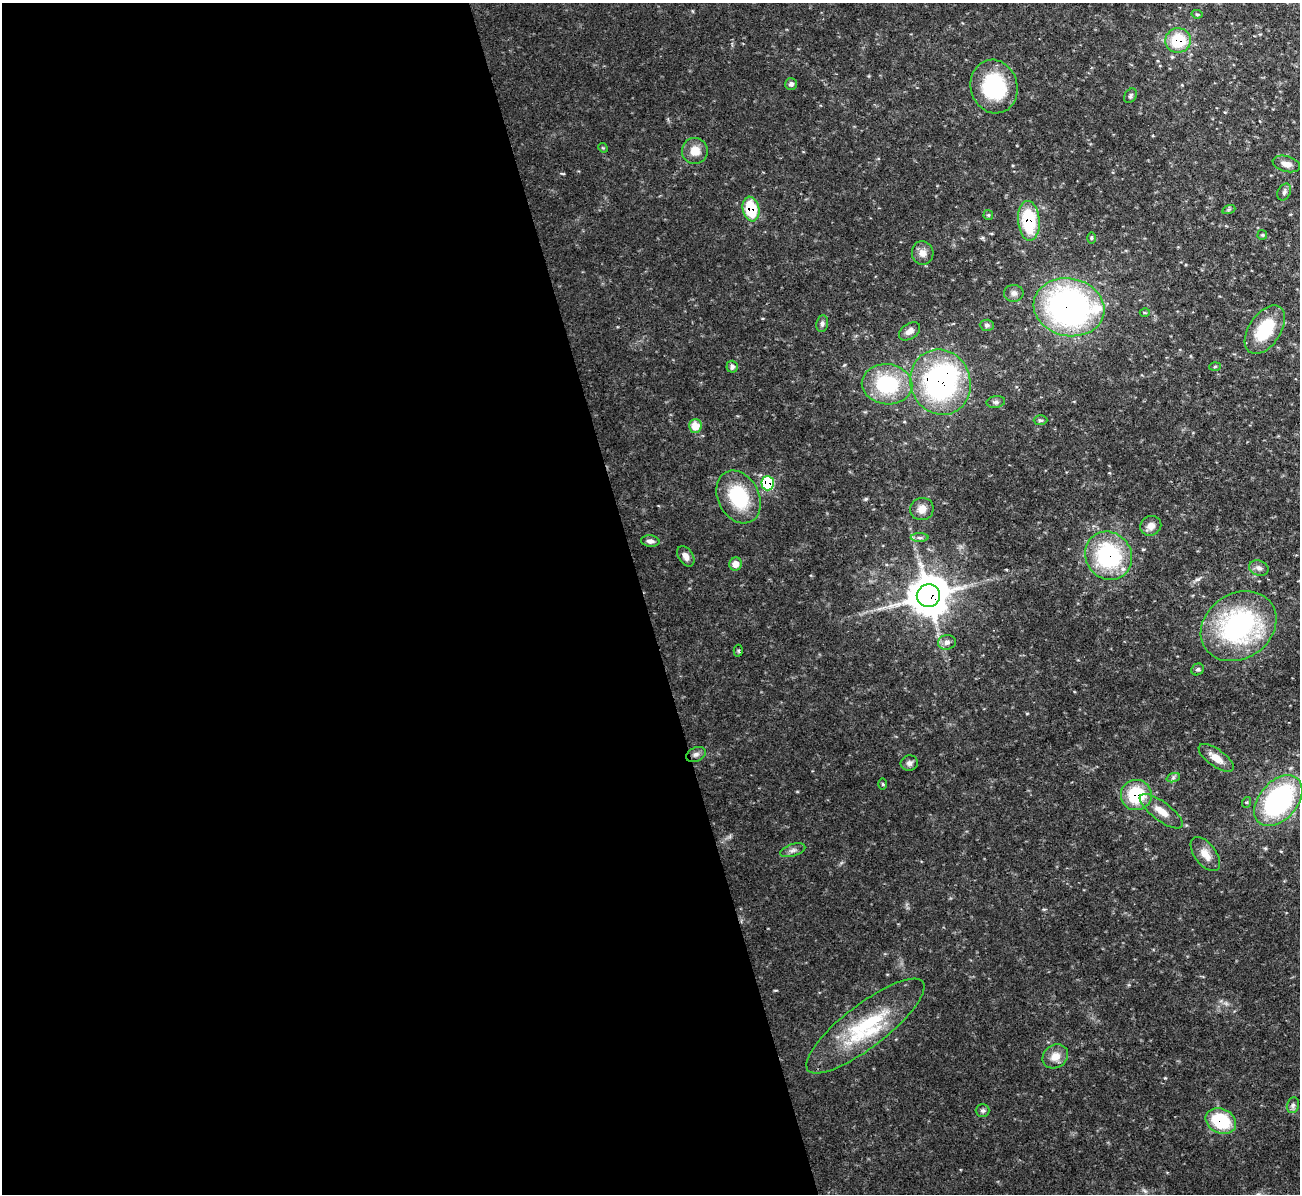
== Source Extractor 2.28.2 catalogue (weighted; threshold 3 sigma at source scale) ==
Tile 9 of 4 x 4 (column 1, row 3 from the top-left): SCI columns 1-1298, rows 1334-2525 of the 5192 x 5173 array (HDU 1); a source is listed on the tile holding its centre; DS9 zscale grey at full resolution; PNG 1302 x 1196 px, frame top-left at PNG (2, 3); each listed source drawn as its Kron ellipse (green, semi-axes under 4 px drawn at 4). Shown black and unused: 49% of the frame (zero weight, under 3 of 4 exposures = <1% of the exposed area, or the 3 px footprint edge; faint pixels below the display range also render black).
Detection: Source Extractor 2.28.2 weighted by HDU 2 'WHT'; one run over the whole footprint, this tile lists its part. Background 0.103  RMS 0.0052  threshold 0.0233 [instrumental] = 3 sigma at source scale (4.5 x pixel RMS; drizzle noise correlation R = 1.50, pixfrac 1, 0.05/0.05 arcsec/px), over >= 5 px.
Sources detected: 62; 1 inside a brighter listed object's ellipse — not listed separately; the other 61 listed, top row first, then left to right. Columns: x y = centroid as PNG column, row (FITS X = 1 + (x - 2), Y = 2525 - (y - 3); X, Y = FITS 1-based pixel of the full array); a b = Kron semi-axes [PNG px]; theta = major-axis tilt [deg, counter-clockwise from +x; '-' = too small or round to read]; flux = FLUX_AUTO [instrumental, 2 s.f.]
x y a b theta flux
1197 14 5 4 - 0.73
1178 40 13 12 - 21
791 84 6 6 - 1.5
994 87 27 23 -74 39
1130 96 8 5 59 1.2
603 148 5 4 - 0.48
695 151 13 13 - 7.3
1286 164 14 8 -15 3.9
1284 192 9 6 63 1.5
751 209 12 8 -78 21
1229 209 7 4 19 0.77
988 215 5 5 - 0.69
1029 221 20 11 -85 31
1262 235 5 5 - 0.68
1091 238 6 4 -89 0.63
923 253 12 10 -77 3.7
1014 293 10 8 4 2.2
1069 307 36 28 -11 180
1145 313 5 3 - 0.61
822 324 8 6 81 1.5
987 325 7 5 -4 1.2
1265 330 27 16 56 25
909 331 11 7 33 3.3
732 367 6 5 - 1.7
1215 367 6 4 2 0.62
940 382 33 30 -70 110
887 384 25 20 -7 40
996 402 9 6 9 1.5
1040 420 7 5 1 1
695 426 7 6 - 7.5
768 483 7 6 - 30
738 497 28 20 -63 32
922 509 12 11 - 4.5
1151 526 11 9 28 3.7
920 538 9 4 -1 1.4
650 541 9 5 -5 2.1
686 556 11 7 -56 3.1
1109 556 25 22 -52 54
736 564 6 6 - 4.6
1259 568 10 7 -20 2.2
928 596 12 11 - 1600
1238 626 40 32 34 91
947 642 9 7 10 2.4
738 651 6 4 -87 0.87
1198 669 6 5 - 1.2
696 754 10 7 24 2.2
1216 758 21 8 -35 5.9
909 763 9 7 12 2
1173 778 7 4 19 1
883 784 6 4 -89 0.59
1136 795 15 15 - 26
1278 801 29 19 49 89
1247 802 5 3 - 0.58
1161 811 26 9 -37 7.5
793 850 13 6 18 2.1
1205 854 20 10 -53 6.1
865 1026 72 21 37 44
1055 1056 13 11 35 5.9
1293 1105 8 6 78 1.5
983 1111 7 6 - 1.2
1221 1121 16 12 -25 26
Overlapping masked pixels (flux is a lower limit): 10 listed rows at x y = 1178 40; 751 209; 1029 221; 1069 307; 940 382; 768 483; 1109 556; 928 596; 1136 795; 1221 1121
Unlisted compact peaks at least as high as the median listed source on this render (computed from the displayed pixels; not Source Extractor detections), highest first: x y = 865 499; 1165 1078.